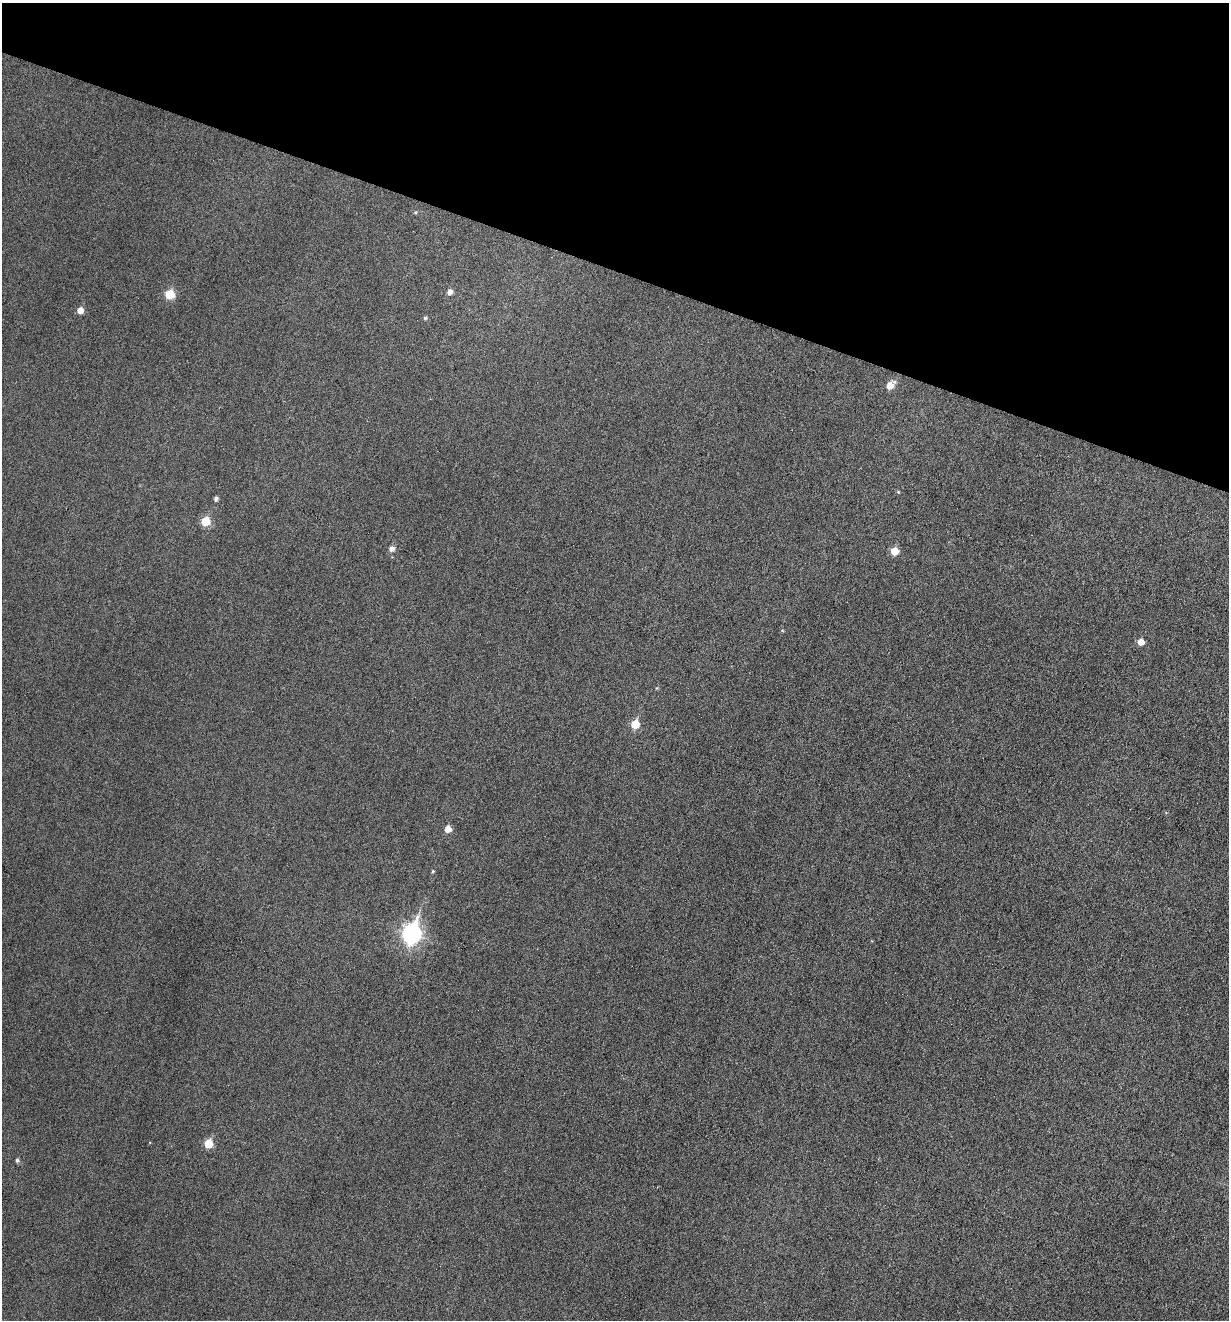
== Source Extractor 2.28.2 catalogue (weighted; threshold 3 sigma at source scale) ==
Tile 2 of 4 x 4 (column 2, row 1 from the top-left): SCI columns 1359-2585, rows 3958-5275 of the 5297 x 5275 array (HDU 1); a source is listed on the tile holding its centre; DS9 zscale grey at full resolution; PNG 1231 x 1322 px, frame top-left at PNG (2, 3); no overlay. Shown black and unused: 20% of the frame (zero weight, under 3 of 6 exposures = <1% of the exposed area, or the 3 px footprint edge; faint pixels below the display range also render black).
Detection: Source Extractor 2.28.2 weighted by HDU 2 'WHT'; one run over the whole footprint, this tile lists its part. Background 0.0601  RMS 0.0063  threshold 0.0259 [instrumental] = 3 sigma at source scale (4.09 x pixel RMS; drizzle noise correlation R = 1.36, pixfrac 0.8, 0.05/0.05 arcsec/px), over >= 5 px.
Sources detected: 17; all 17 listed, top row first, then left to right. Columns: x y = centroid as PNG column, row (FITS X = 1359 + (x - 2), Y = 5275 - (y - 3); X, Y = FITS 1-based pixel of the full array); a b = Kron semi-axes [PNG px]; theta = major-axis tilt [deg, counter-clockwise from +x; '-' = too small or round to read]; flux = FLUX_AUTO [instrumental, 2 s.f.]
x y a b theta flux
450 292 5 5 - 2.7
170 294 6 6 - 17
80 310 6 5 - 4.3
425 318 4 4 - 0.87
890 385 9 6 42 6.6
898 492 5 4 - 0.57
216 498 5 4 - 1.4
206 521 6 6 - 14
392 548 6 5 - 3
895 551 6 6 - 11
1141 642 5 5 - 4.7
635 724 6 6 - 12
448 829 6 6 - 5
433 871 4 4 - 0.63
412 933 10 8 74 180
208 1144 6 6 - 12
17 1160 5 5 - 1.2